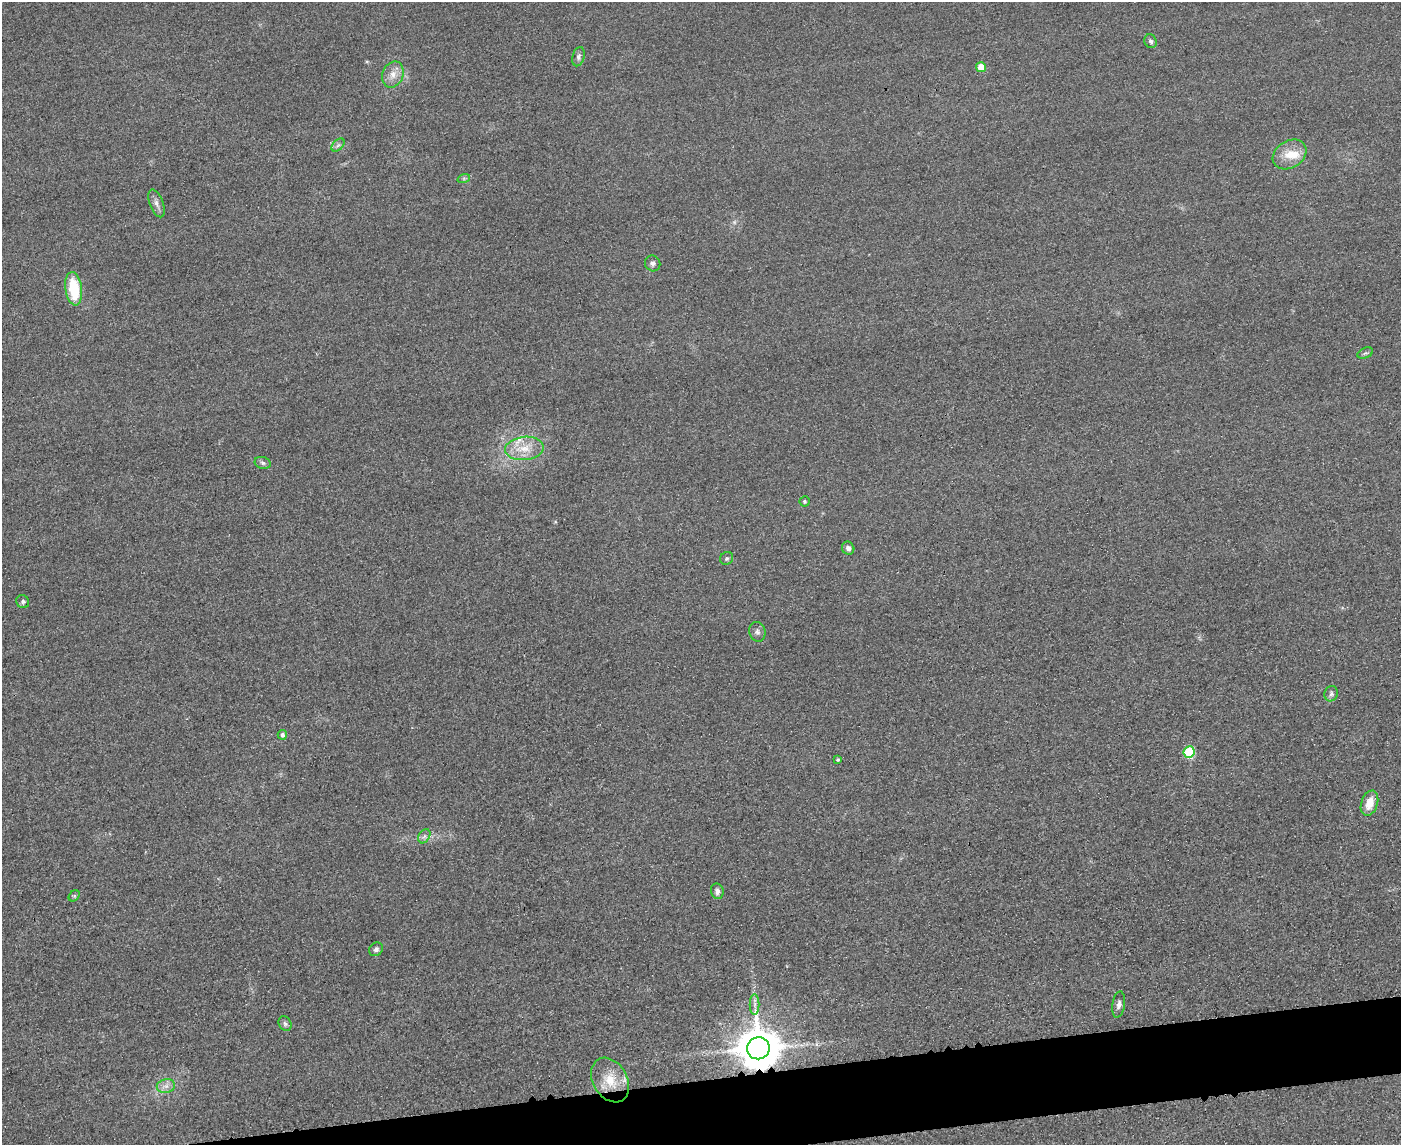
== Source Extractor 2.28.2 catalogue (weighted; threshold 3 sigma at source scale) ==
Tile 5 of 3 x 4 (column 2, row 2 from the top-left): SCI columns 1652-3050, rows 2308-3450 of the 4592 x 4615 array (HDU 1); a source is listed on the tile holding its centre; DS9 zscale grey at full resolution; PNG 1403 x 1147 px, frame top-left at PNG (2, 2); each listed source drawn as its Kron ellipse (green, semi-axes under 4 px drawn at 4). Shown black and unused: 4% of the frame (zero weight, under 3 of 4 exposures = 3% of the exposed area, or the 3 px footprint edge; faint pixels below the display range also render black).
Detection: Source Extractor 2.28.2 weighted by HDU 2 'WHT'; one run over the whole footprint, this tile lists its part. Background 0.0674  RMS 0.017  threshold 0.0782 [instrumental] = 3 sigma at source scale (4.5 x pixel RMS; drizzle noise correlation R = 1.50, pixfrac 1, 0.05/0.05 arcsec/px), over >= 5 px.
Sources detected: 36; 1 too faint to see at this stretch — neither listed nor drawn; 2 inside a brighter listed object's ellipse — not listed separately; the other 33 listed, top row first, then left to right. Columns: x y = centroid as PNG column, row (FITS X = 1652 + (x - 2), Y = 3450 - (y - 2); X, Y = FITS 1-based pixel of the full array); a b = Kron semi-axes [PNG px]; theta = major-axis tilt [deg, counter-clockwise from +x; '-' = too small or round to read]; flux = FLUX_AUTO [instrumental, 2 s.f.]
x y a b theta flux
1151 41 7 6 - 4.4
578 57 10 6 73 5.3
981 67 5 5 - 30
393 74 13 10 68 16
338 145 8 4 44 4.3
1290 154 18 13 32 29
464 178 6 4 18 3
157 203 14 7 -70 8.7
653 263 8 7 - 5.8
74 289 17 8 -82 73
1365 353 8 5 23 3.8
524 448 19 11 5 31
263 463 8 6 -17 4.4
804 501 5 5 - 2.4
848 548 6 6 - 7
727 558 7 6 - 4
23 602 7 6 - 3.9
757 632 10 8 -74 6.2
1331 694 8 6 71 5.2
282 735 5 4 - 5
1189 752 6 5 - 110
838 760 4 4 - 2.7
1369 803 13 8 71 26
424 836 7 5 58 4.9
717 891 8 6 -77 7.2
74 896 6 4 44 2.8
376 949 7 6 - 5.2
755 1005 10 5 90 6.4
1119 1005 13 6 82 7.6
285 1024 7 6 - 4.5
758 1048 11 11 - 6800
610 1080 24 17 -59 45
166 1086 9 7 12 9.2
Overlapping masked pixels (flux is a lower limit): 1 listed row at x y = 758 1048